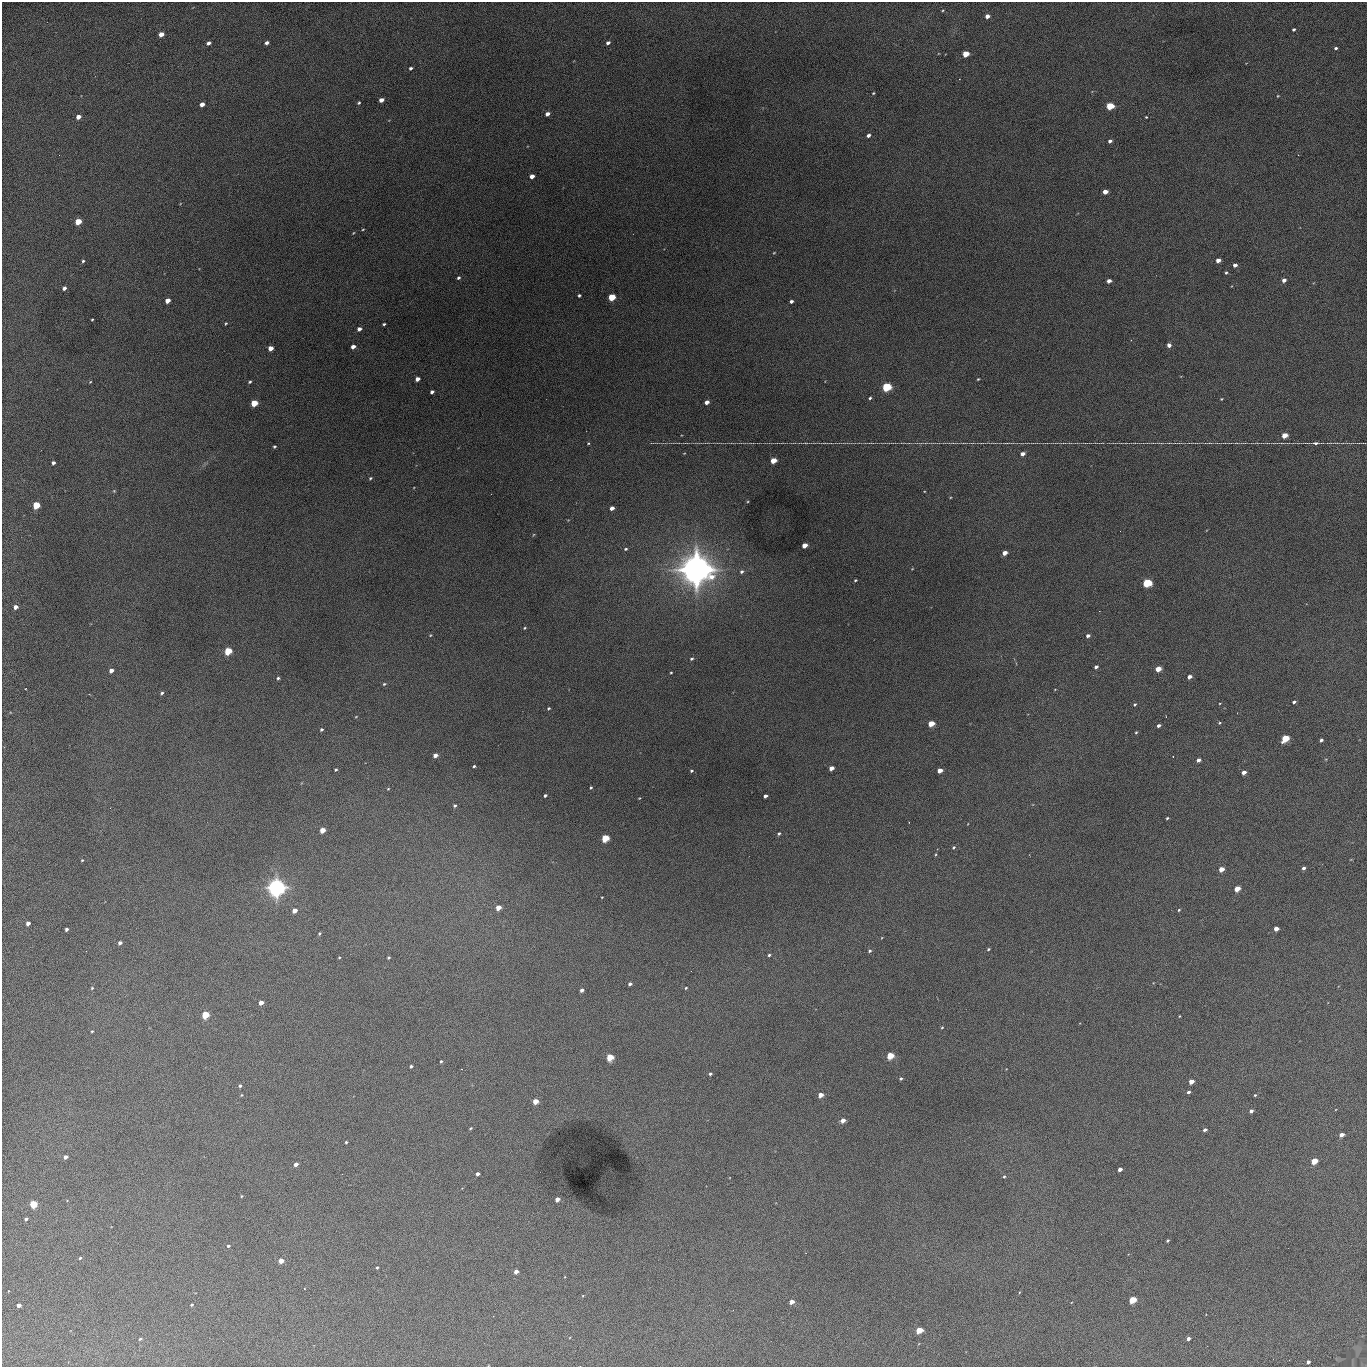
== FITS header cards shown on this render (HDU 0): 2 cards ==
NAXIS1  =                 1365 /fastest changing axis
NAXIS2  =                 1365 /next to fastest changing axis

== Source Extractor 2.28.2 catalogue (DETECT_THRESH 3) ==
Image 1365 x 1365 px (HDU 0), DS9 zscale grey, 1 PNG px = 1 image px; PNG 1369 x 1369 px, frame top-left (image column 1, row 1365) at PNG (2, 2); no overlay
Background 672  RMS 120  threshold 361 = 3 sigma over >= 5 px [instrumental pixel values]
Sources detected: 199; all 199 listed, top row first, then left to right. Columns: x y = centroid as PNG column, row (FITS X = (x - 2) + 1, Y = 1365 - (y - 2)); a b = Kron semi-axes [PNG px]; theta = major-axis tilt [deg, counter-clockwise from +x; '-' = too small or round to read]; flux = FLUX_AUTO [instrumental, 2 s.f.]
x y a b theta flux
943 10 4 3 - 7.3e+03
987 16 4 4 - 5.0e+04
1294 29 3 3 - 1.5e+04
161 34 4 4 - 8.4e+04
208 43 4 3 - 3.3e+04
267 43 4 3 - 3.0e+04
608 43 4 3 - 2.3e+04
1336 48 3 3 - 1.7e+04
965 54 5 4 - 2.0e+05
411 68 4 3 - 1.7e+04
873 93 4 3 - 7.3e+03
1278 96 4 4 - 6.4e+03
381 100 4 4 - 6.0e+04
359 103 3 3 - 1.0e+04
202 104 4 4 - 6.0e+04
1110 106 5 4 - 3.4e+05
547 114 4 4 - 4.2e+04
78 117 4 4 - 6.3e+04
1146 117 3 3 - 6.9e+03
868 135 4 3 - 2.6e+04
1110 141 4 3 - 2.6e+04
532 176 4 4 - 5.1e+04
1105 192 4 4 - 6.6e+04
78 221 5 4 - 2.0e+05
363 229 3 2 - 6.3e+03
353 233 3 3 - 6.2e+03
774 253 4 3 - 6.5e+03
1218 260 4 4 - 6.2e+04
83 261 3 3 - 1.1e+04
1235 265 4 4 - 3.4e+04
1226 273 4 3 - 1.2e+04
458 278 4 3 - 1.5e+04
1284 280 4 3 - 3.9e+04
1109 281 4 4 - 4.7e+04
64 288 4 3 - 3.5e+04
579 295 3 3 - 1.3e+04
612 297 5 4 - 3.0e+05
167 301 4 4 - 8.6e+04
791 301 4 3 - 2.3e+04
92 319 3 2 - 7.4e+03
226 323 3 3 - 8.3e+03
384 324 3 3 - 1.1e+04
359 329 4 4 - 3.6e+04
1169 345 4 4 - 3.4e+04
353 347 4 4 - 4.6e+04
270 348 4 4 - 8.7e+04
417 379 4 4 - 4.9e+04
978 379 3 3 - 7.5e+03
90 382 3 2 - 6.1e+03
250 382 4 3 - 1.1e+04
886 387 5 5 - 6.2e+05
432 392 4 3 - 2.5e+04
870 398 3 3 - 1.2e+04
1221 399 3 3 - 7.1e+03
707 402 4 3 - 4.8e+04
254 403 5 4 - 2.6e+05
1284 435 4 4 - 1.3e+05
588 443 3 3 - 8.5e+03
825 443 10 2 0 1.3e+04
1006 443 12 2 0 1.7e+04
1316 443 7 3 3 1.8e+04
1329 443 7 2 0 9.1e+03
274 446 3 3 - 1.1e+04
1022 454 4 4 - 3.9e+04
773 460 5 4 - 1.7e+05
53 463 4 3 - 2.4e+04
370 478 4 3 - 1.0e+04
114 491 5 4 - 7.7e+03
36 505 5 4 - 3.5e+05
612 508 4 3 - 4.7e+04
533 535 5 3 - 7.3e+03
804 545 4 4 - 8.7e+04
625 549 4 3 - 1.1e+04
1005 553 4 4 - 6.3e+04
912 569 5 3 - 6.0e+03
697 570 17 16 - 5.6e+06
742 572 5 4 - 1.7e+04
855 580 3 2 - 8.7e+03
1147 583 5 4 - 5.7e+05
16 607 4 4 - 5.1e+04
525 628 4 3 - 8.3e+03
430 635 3 3 - 7.0e+03
1088 636 4 3 - 2.7e+04
228 651 5 4 - 4.0e+05
692 659 5 4 - 1.4e+04
1096 667 4 3 - 2.3e+04
1158 669 5 4 - 1.2e+05
111 670 4 4 - 4.5e+04
671 672 3 2 - 7.9e+03
1189 677 4 4 - 4.4e+04
278 678 4 3 - 1.4e+04
384 684 4 4 - 1.1e+04
25 689 2 2 - 5.2e+03
1055 689 4 2 - 4.3e+03
162 693 4 3 - 1.4e+04
1294 702 4 3 - 1.9e+04
1220 703 3 2 - 5.9e+03
1135 704 5 4 - 1.2e+04
548 708 3 3 - 1.1e+04
356 717 4 3 - 5.5e+03
1219 723 5 4 - 9.6e+03
931 724 5 4 - 1.6e+05
1159 725 4 3 - 2.4e+04
321 729 4 4 - 1.4e+04
1136 732 4 3 - 8.3e+03
1285 738 5 4 - 3.0e+05
1321 740 4 3 - 2.3e+04
435 755 4 4 - 4.9e+04
1198 760 4 3 - 3.4e+04
474 766 3 3 - 1.3e+04
831 768 4 4 - 6.6e+04
336 770 3 3 - 1.1e+04
691 771 4 3 - 1.1e+04
940 771 4 4 - 7.1e+04
1244 772 4 4 - 4.9e+04
591 787 3 3 - 1.1e+04
388 789 4 4 - 8.0e+03
545 795 4 3 - 1.7e+04
765 796 4 3 - 2.7e+04
639 798 3 3 - 5.5e+03
455 805 4 3 - 1.3e+04
1167 818 3 3 - 1.1e+04
322 830 4 4 - 9.9e+04
779 833 4 4 - 1.3e+04
605 838 5 4 - 3.7e+05
954 847 5 4 - 1.2e+04
936 854 4 3 - 7.5e+03
82 860 3 3 - 7.6e+03
1304 868 4 3 - 2.3e+04
1221 869 4 4 - 8.2e+04
276 888 9 8 - 2.4e+06
1237 889 5 4 - 1.2e+05
602 897 3 2 - 5.7e+03
498 907 4 4 - 9.9e+04
294 910 4 4 - 6.1e+04
1179 910 3 3 - 8.7e+03
28 923 4 4 - 4.0e+04
66 929 3 3 - 2.2e+04
1276 929 4 4 - 5.8e+04
319 933 4 3 - 1.0e+04
120 943 4 3 - 2.6e+04
988 949 4 3 - 1.0e+04
869 951 5 4 - 1.3e+04
769 955 3 3 - 1.2e+04
339 957 4 2 - 6.1e+03
389 958 3 3 - 1.0e+04
630 984 4 3 - 2.2e+04
92 988 4 3 - 8.2e+03
686 988 4 3 - 8.1e+03
582 990 4 3 - 3.1e+04
261 1003 4 4 - 6.3e+04
205 1015 5 4 - 3.5e+05
1179 1016 3 2 - 5.8e+03
942 1027 4 3 - 7.5e+03
92 1031 3 3 - 7.8e+03
890 1056 5 4 - 2.3e+05
610 1057 5 4 - 2.5e+05
441 1061 4 3 - 1.1e+04
411 1066 3 3 - 1.4e+04
710 1074 3 3 - 1.5e+04
901 1078 3 3 - 1.3e+04
1191 1082 4 4 - 8.5e+04
240 1086 4 4 - 1.5e+04
1188 1092 3 3 - 2.0e+04
241 1095 3 3 - 7.6e+03
820 1095 4 4 - 8.8e+04
1255 1095 3 3 - 8.8e+03
535 1101 4 4 - 1.3e+05
1251 1111 4 4 - 2.9e+04
843 1120 5 4 - 6.0e+04
471 1128 4 3 - 8.9e+03
1205 1130 4 4 - 2.2e+04
1342 1135 4 3 - 5.7e+04
346 1142 3 3 - 1.1e+04
65 1157 4 3 - 3.5e+04
1314 1161 5 4 - 2.2e+05
296 1164 4 3 - 3.8e+04
1120 1169 4 3 - 4.5e+04
477 1174 4 3 - 3.1e+04
1004 1176 4 3 - 9.8e+03
242 1196 4 3 - 7.4e+03
557 1199 4 4 - 6.0e+04
33 1204 4 4 - 4.1e+05
26 1219 4 3 - 1.8e+04
1168 1240 3 3 - 1.3e+04
228 1246 4 3 - 1.2e+04
80 1258 3 3 - 1.1e+04
281 1261 4 4 - 9.9e+04
377 1267 3 3 - 9.3e+03
516 1272 4 4 - 4.6e+04
304 1288 3 2 - 5.8e+03
1132 1300 5 4 - 3.1e+05
792 1302 4 4 - 7.0e+04
19 1305 4 4 - 4.0e+04
192 1305 3 3 - 1.1e+04
919 1330 5 4 - 2.3e+05
1188 1338 4 3 - 2.8e+04
140 1339 4 3 - 1.1e+04
1308 1362 4 3 - 2.7e+04

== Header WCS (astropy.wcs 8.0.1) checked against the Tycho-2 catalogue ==
Header WCS as astropy/WCSLIB reads it (applying the file's SIP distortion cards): RA---TAN-SIP/DEC--TAN-SIP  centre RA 02:17:12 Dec +13:19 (34.30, +13.32 deg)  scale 1.91 arcsec/px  FOV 43.5' x 43.5'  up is -180 deg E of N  parity flipped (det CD > 0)
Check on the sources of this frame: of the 60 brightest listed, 15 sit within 2.6 arcsec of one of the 21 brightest Tycho-2 stars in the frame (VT <= 12.67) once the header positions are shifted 0.23 arcsec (0.15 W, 0.18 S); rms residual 0.86 arcsec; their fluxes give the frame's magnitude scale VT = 25.61 - 2.5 log10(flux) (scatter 0.16 mag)
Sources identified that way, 15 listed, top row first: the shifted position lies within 2.6 arcsec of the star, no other Tycho-2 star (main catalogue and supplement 1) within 5.2 arcsec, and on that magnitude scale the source's flux lands within +1.5 / -3 mag of the star's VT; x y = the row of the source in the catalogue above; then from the Tycho-2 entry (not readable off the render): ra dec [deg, ICRS J2000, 3 dp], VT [Tycho-2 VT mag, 2 dp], TYC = Tycho-2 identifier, HIP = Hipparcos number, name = IAU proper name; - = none
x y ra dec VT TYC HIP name
1110 106 34.068 +13.016 12.11 637-923-1 - -
612 297 34.341 +13.116 11.78 637-767-1 - -
886 387 34.191 +13.165 10.78 637-980-1 - -
254 403 34.536 +13.172 12.67 637-944-1 - -
36 505 34.655 +13.226 12.20 637-883-1 - -
1147 583 34.049 +13.269 11.22 637-820-1 - -
228 651 34.551 +13.304 11.62 637-695-1 - -
1285 738 33.973 +13.352 11.91 637-1253-1 - -
605 838 34.345 +13.404 11.61 637-1245-1 - -
276 888 34.525 +13.430 7.86 637-948-1 10730 -
610 1057 34.343 +13.520 12.11 637-855-1 - -
1314 1161 33.958 +13.576 11.96 637-1126-1 - -
33 1204 34.658 +13.597 11.37 637-890-1 - -
1132 1300 34.057 +13.650 11.94 637-667-1 - -
919 1330 34.174 +13.666 12.36 637-601-1 - -